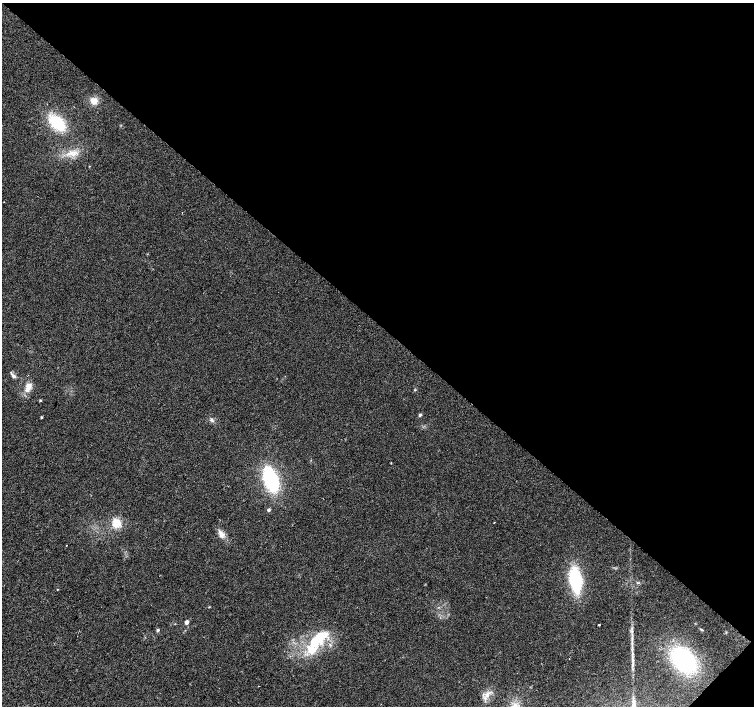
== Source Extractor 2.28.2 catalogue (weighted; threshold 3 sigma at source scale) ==
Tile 8 of 4 x 4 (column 4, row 2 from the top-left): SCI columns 4516-6019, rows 3047-4454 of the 6019 x 6028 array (HDU 1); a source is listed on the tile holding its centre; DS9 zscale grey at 2 x 2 block average (1 PNG px = mean of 2 x 2 image px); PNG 756 x 708 px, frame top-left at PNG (2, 3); no overlay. Shown black and unused: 46% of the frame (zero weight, under 2 of 3 exposures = <1% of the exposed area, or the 3 px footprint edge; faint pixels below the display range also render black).
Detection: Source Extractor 2.28.2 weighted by HDU 2 'WHT'; one run over the whole footprint, this tile lists its part. Background 0.021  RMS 0.006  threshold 0.0272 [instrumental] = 3 sigma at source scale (4.5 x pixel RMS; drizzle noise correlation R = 1.50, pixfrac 1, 0.0396/0.0396 arcsec/px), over >= 5 px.
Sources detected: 31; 1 inside a brighter object's white glare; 1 cosmic-ray / hot-pixel residue — not listed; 1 inside a brighter listed object's ellipse — not listed separately; the other 28 listed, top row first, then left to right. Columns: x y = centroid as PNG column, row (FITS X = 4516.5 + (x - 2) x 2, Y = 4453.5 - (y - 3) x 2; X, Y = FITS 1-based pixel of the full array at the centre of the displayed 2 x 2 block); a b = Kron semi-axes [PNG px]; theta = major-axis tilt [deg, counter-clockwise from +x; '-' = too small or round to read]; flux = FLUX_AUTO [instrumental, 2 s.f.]
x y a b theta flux
94 101 9 8 - 11
57 123 17 10 -42 60
72 153 7 3 48 5.2
13 376 7 4 -49 3.6
28 387 13 6 72 12
40 400 3 2 - 1.5
420 415 4 3 - 2.1
41 417 2 2 - 1.7
212 420 5 4 - 2.7
391 463 3 2 - 0.62
271 479 17 8 -70 160
269 510 3 2 - 3.4
116 523 10 9 - 19
494 523 2 2 - 0.66
221 534 11 5 -64 8.2
575 580 19 9 -80 100
57 589 2 2 - 0.77
209 607 3 2 - 0.79
186 622 5 4 - 4.4
599 625 2 2 - 5.6
158 630 4 3 - 1.8
702 630 5 2 - 1.5
320 636 18 12 35 40
632 638 9 2 -88 4
330 645 3 3 - 1.6
632 653 7 2 -85 3
683 660 24 16 -48 170
487 694 9 5 73 8.5
Diffuse or blended objects may show on this block-average render without a row.